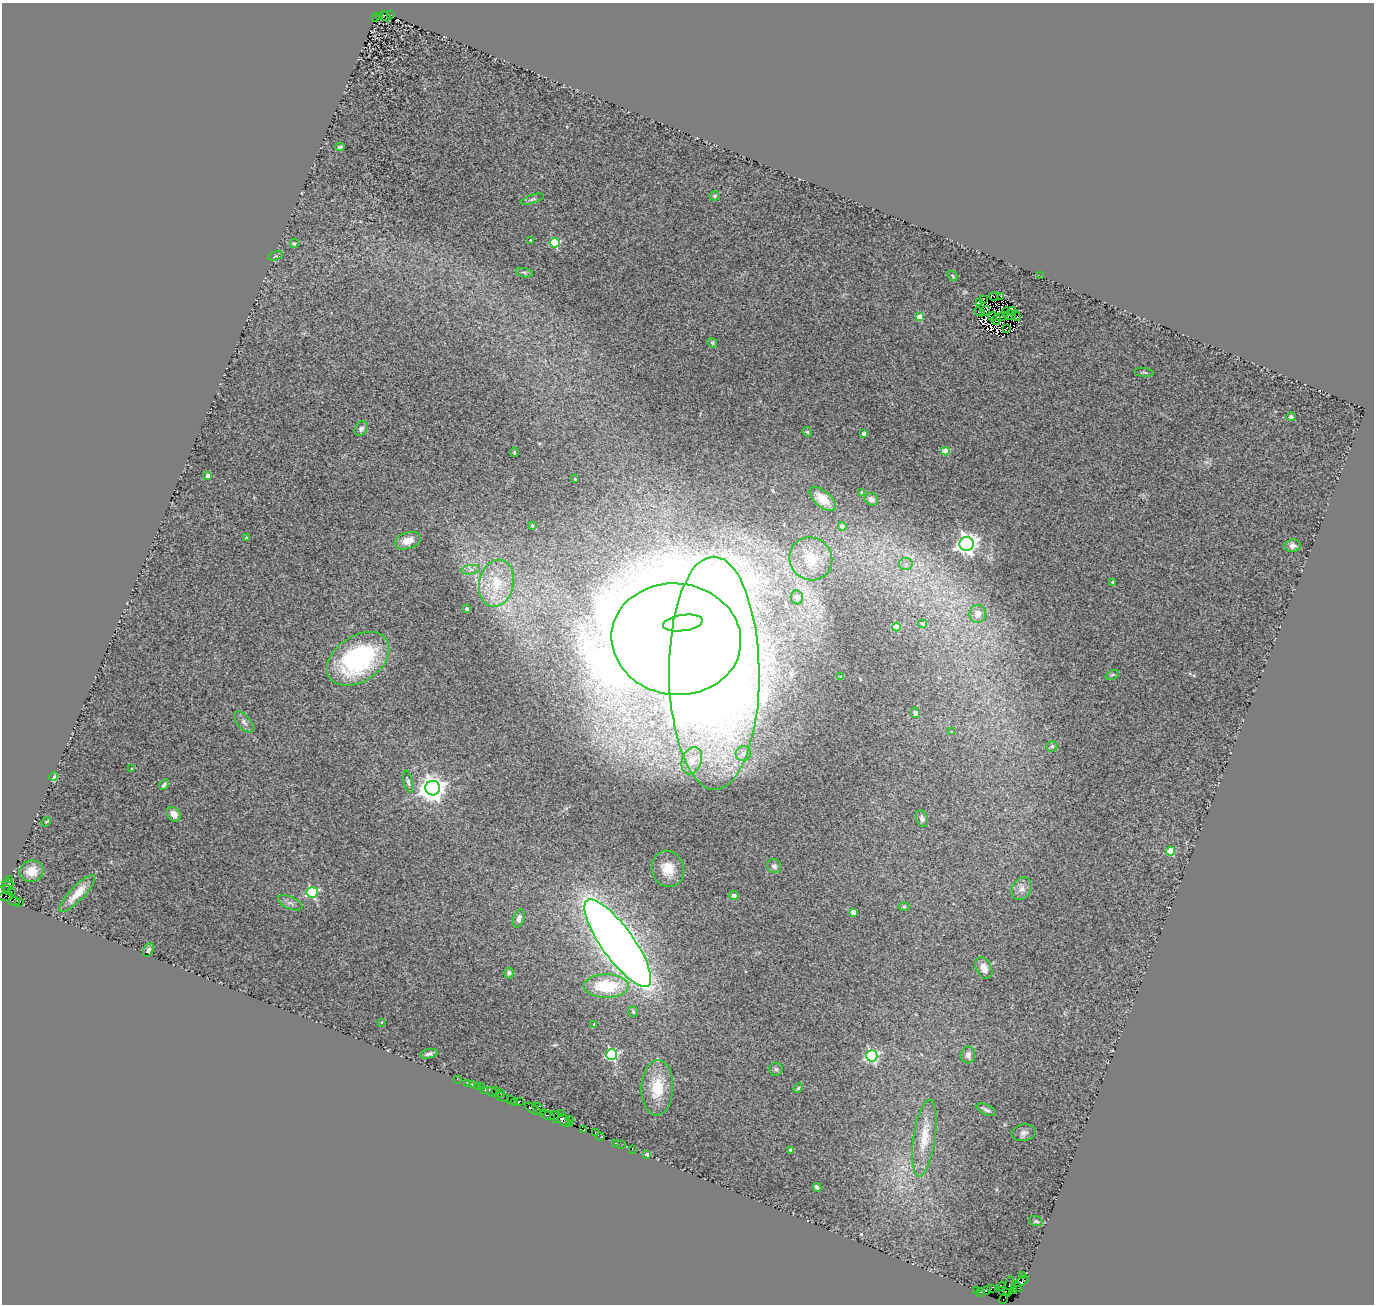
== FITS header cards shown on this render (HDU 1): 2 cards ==
NAXIS1  =                 1372
NAXIS2  =                 1302

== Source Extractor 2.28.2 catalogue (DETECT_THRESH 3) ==
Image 1372 x 1302 px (HDU 1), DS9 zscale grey, 1 PNG px = 1 image px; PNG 1376 x 1306 px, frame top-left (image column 1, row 1302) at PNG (2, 3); each listed source drawn as its Kron ellipse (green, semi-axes under 4 px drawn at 4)
Background 1.02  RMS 0.36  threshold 1.08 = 3 sigma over >= 5 px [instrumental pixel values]
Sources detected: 168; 10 with non-positive FLUX_AUTO (blend fragments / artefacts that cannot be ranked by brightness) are neither listed nor drawn; the other 158 listed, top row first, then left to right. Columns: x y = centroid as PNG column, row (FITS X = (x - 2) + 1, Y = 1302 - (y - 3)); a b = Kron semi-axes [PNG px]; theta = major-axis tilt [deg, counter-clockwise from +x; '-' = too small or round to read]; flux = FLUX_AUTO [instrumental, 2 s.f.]
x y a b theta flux
390 15 3 3 - 400
379 16 4 3 - 190
385 16 6 3 -40 920
375 18 3 2 - 380
340 147 5 3 - 37
715 196 5 4 - 44
532 199 12 4 18 59
530 240 4 3 - 17
294 243 5 4 - 37
555 243 5 5 - 1400
275 256 7 4 17 34
524 273 9 4 -10 48
952 276 6 3 -47 26
1041 276 3 2 - 27
994 296 4 2 - 7.5
1001 296 3 3 - 43
984 299 2 2 - 32
980 302 3 3 - 84
985 311 5 2 - 2.3
1012 311 4 3 - 2.2
979 312 5 2 - 31
1006 312 5 3 - 17
1010 315 6 4 7 65
1002 316 6 2 20 5.8
1016 316 5 2 - 7.4
920 317 4 4 - 500
993 317 5 2 - 28
996 320 5 3 - 8.8
1006 328 3 2 - 7.6
712 343 5 4 - 38
1144 372 10 3 -6 31
1291 417 5 4 - 62
361 428 8 6 56 85
807 432 5 4 - 33
863 433 4 3 - 130
945 451 4 4 - 530
514 452 5 3 - 29
208 476 4 4 - 190
575 479 3 2 - 18
862 492 3 3 - 88
823 499 16 8 -41 320
871 499 7 6 - 92
532 526 4 3 - 33
842 526 4 4 - 97
247 538 3 3 - 39
408 541 13 8 18 270
967 544 7 7 - 16000
1293 546 8 6 7 92
811 559 22 21 - 670
906 564 7 6 - 75
471 570 9 4 8 86
1113 582 3 3 - 30
496 583 24 17 77 930
797 597 7 6 - 61
467 609 4 3 - 120
978 614 9 8 - 180
683 623 20 8 8 20000
922 624 4 4 - 43
896 627 4 4 - 620
676 639 65 55 -7 180000
358 659 34 22 35 3600
714 673 116 45 -90 86000
1112 675 7 4 25 38
841 677 3 3 - 24
915 713 5 4 - 60
244 722 13 6 -50 100
952 732 4 4 - 20
1052 746 6 5 - 48
743 754 8 7 - 130
692 761 14 9 70 190
132 768 4 3 - 25
54 776 4 3 - 250
408 782 11 4 -77 64
164 785 5 4 - 69
433 788 7 7 - 26000
174 814 8 6 -52 190
922 819 9 5 -72 74
46 822 5 3 - 23
1171 851 4 4 - 700
774 866 7 7 - 87
668 869 18 16 -71 510
31 871 12 10 17 340
9 879 3 2 - 110
7 885 6 5 - 680
7 889 4 3 - 310
1022 889 12 9 62 160
11 891 3 2 - 160
312 892 5 5 - 2500
77 893 25 7 46 350
734 895 5 4 - 97
6 896 7 4 5 460
14 901 6 3 -8 300
19 903 2 2 - 720
290 903 13 6 -24 98
904 907 6 4 0 27
853 912 4 4 - 220
519 919 9 5 73 100
618 943 52 16 -54 38000
148 950 7 5 64 50
984 968 11 7 -63 200
509 973 5 5 - 65
606 986 22 11 0 1200
633 1012 5 5 - 51
382 1022 2 2 - 15
594 1024 3 2 - 23
429 1054 9 4 10 69
612 1055 5 5 - 3000
968 1055 8 7 - 110
872 1056 5 5 - 3600
776 1069 6 6 - 54
457 1079 3 2 - 22
467 1083 3 2 - 290
472 1085 3 3 - 120
477 1086 3 3 - 200
482 1086 2 2 - 42
657 1088 28 16 88 740
798 1088 5 4 - 32
485 1090 3 2 - 73
496 1090 2 2 - 110
492 1092 5 2 - 120
500 1093 4 3 - 500
502 1097 7 3 -13 280
510 1100 3 2 - 110
519 1101 4 3 - 500
514 1102 3 2 - 230
533 1109 9 3 -33 830
539 1109 8 3 -42 630
986 1110 10 5 -26 66
562 1114 2 2 - 97
547 1115 8 3 -22 660
555 1117 6 2 -71 370
569 1119 3 2 - 72
564 1121 8 5 -37 910
570 1123 3 2 - 180
583 1130 4 3 - 590
595 1133 3 2 - 32
1024 1133 12 8 8 91
600 1136 4 3 - 180
924 1138 39 11 82 540
615 1143 2 2 - 120
621 1145 2 2 - 15
632 1149 2 2 - 67
791 1150 4 3 - 54
647 1155 4 4 - 170
817 1187 4 3 - 78
1036 1221 7 4 -15 49
1023 1276 3 2 - 33
1022 1281 8 2 35 280
1009 1286 10 4 78 520
1002 1287 5 3 - 690
1017 1287 5 3 - 430
991 1289 2 2 - 19
977 1290 3 3 - 65
1014 1290 3 2 - 56
987 1291 2 2 - 210
1004 1291 6 4 -18 430
980 1292 3 2 - 120
1003 1299 5 3 - 240
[10 non-positive-flux detections neither listed nor drawn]